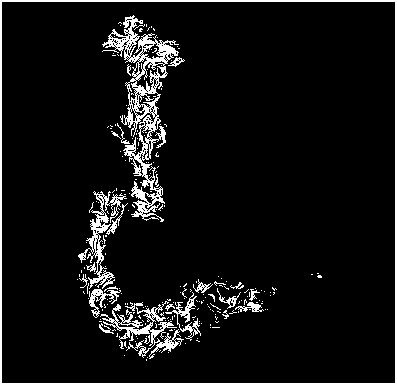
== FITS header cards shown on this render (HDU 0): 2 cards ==
NAXIS1  =                  393
NAXIS2  =                  381

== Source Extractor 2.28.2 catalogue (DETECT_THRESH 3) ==
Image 393 x 381 px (HDU 0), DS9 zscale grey, 1 PNG px = 1 image px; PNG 397 x 385 px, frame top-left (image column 1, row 381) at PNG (2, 2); no overlay
Background 0.497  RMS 1.9e-06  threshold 5.56e-06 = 3 sigma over >= 5 px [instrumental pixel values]
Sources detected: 175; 89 with non-positive FLUX_AUTO (blend fragments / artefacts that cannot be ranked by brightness) are not listed; the other 86 listed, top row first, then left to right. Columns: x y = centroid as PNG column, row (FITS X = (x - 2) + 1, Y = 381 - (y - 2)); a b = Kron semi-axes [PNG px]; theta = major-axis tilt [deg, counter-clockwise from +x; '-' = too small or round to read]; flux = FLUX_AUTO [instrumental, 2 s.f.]
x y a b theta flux
134 19 17 10 6 4.3
151 26 2 2 - 0.052
154 29 2 2 - 0.17
140 30 2 2 - 0.3
106 50 5 2 - 0.73
102 51 3 2 - 0.023
115 55 8 2 -4 0.14
177 61 16 6 24 0.81
153 68 3 2 - 0.16
121 118 5 2 - 0.17
129 118 14 6 -87 0.44
166 124 4 2 - 0.12
114 125 3 2 - 0.066
111 126 4 2 - 0.085
115 133 10 3 -34 2
163 133 16 4 -84 2
157 156 3 2 - 0.11
125 161 2 2 - 0.0056
129 161 2 2 - 0.096
158 166 3 2 - 0.027
157 182 13 3 90 0.82
116 188 3 2 - 0.18
122 189 6 2 6 0.14
113 190 2 2 - 0.22
94 192 4 2 - 0.33
138 192 17 7 -50 0.21
108 193 4 2 - 0.33
120 194 2 2 - 0.087
100 197 7 2 -42 0.45
117 197 10 3 -20 0.63
159 197 19 11 73 2.6
118 202 6 5 - 0.53
133 206 4 2 - 0.18
90 208 10 3 66 0.36
111 208 3 2 - 0.12
128 210 2 2 - 0.054
114 212 9 2 60 0.12
161 219 9 4 -45 1.3
97 226 15 11 -24 3.5
105 254 3 2 - 0.6
82 255 7 6 - 1.2
92 269 7 4 50 1.1
81 271 3 2 - 0.18
312 274 3 2 - 0.11
108 276 15 7 38 3.7
218 276 3 2 - 0.19
319 276 5 3 - 0.87
83 278 7 2 -52 0.15
101 278 19 6 25 3.2
196 281 3 2 - 0.31
185 284 5 2 - 0.82
199 284 6 2 61 0.25
239 284 7 3 49 1.2
82 287 3 2 - 0.1
233 287 4 3 - 0.11
227 288 3 2 - 0.084
275 288 6 3 -12 0.7
261 290 5 2 - 0.14
83 292 3 2 - 0.05
270 295 2 2 - 0.063
212 296 8 3 -41 0.45
115 300 5 2 - 0.2
221 300 12 5 -50 0.97
229 300 9 4 41 1.7
137 304 13 5 24 0.33
215 306 8 2 -25 0.27
267 310 3 2 - 0.16
225 311 5 3 - 0.49
126 312 4 2 - 0.22
93 313 8 3 -74 0.067
169 313 4 2 - 0.52
194 317 3 2 - 0.15
217 322 3 2 - 0.13
210 324 3 2 - 0.07
219 327 3 2 - 0.0034
103 330 15 4 -32 2.1
197 331 8 6 -41 1
178 338 4 2 - 0.14
191 339 2 2 - 0.16
198 340 4 3 - 0.32
138 344 5 3 - 0.48
125 345 3 2 - 0.37
126 350 3 2 - 0.05
140 352 6 3 60 1.6
124 355 2 2 - 0.13
151 357 6 3 26 0.13
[89 non-positive-flux detections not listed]